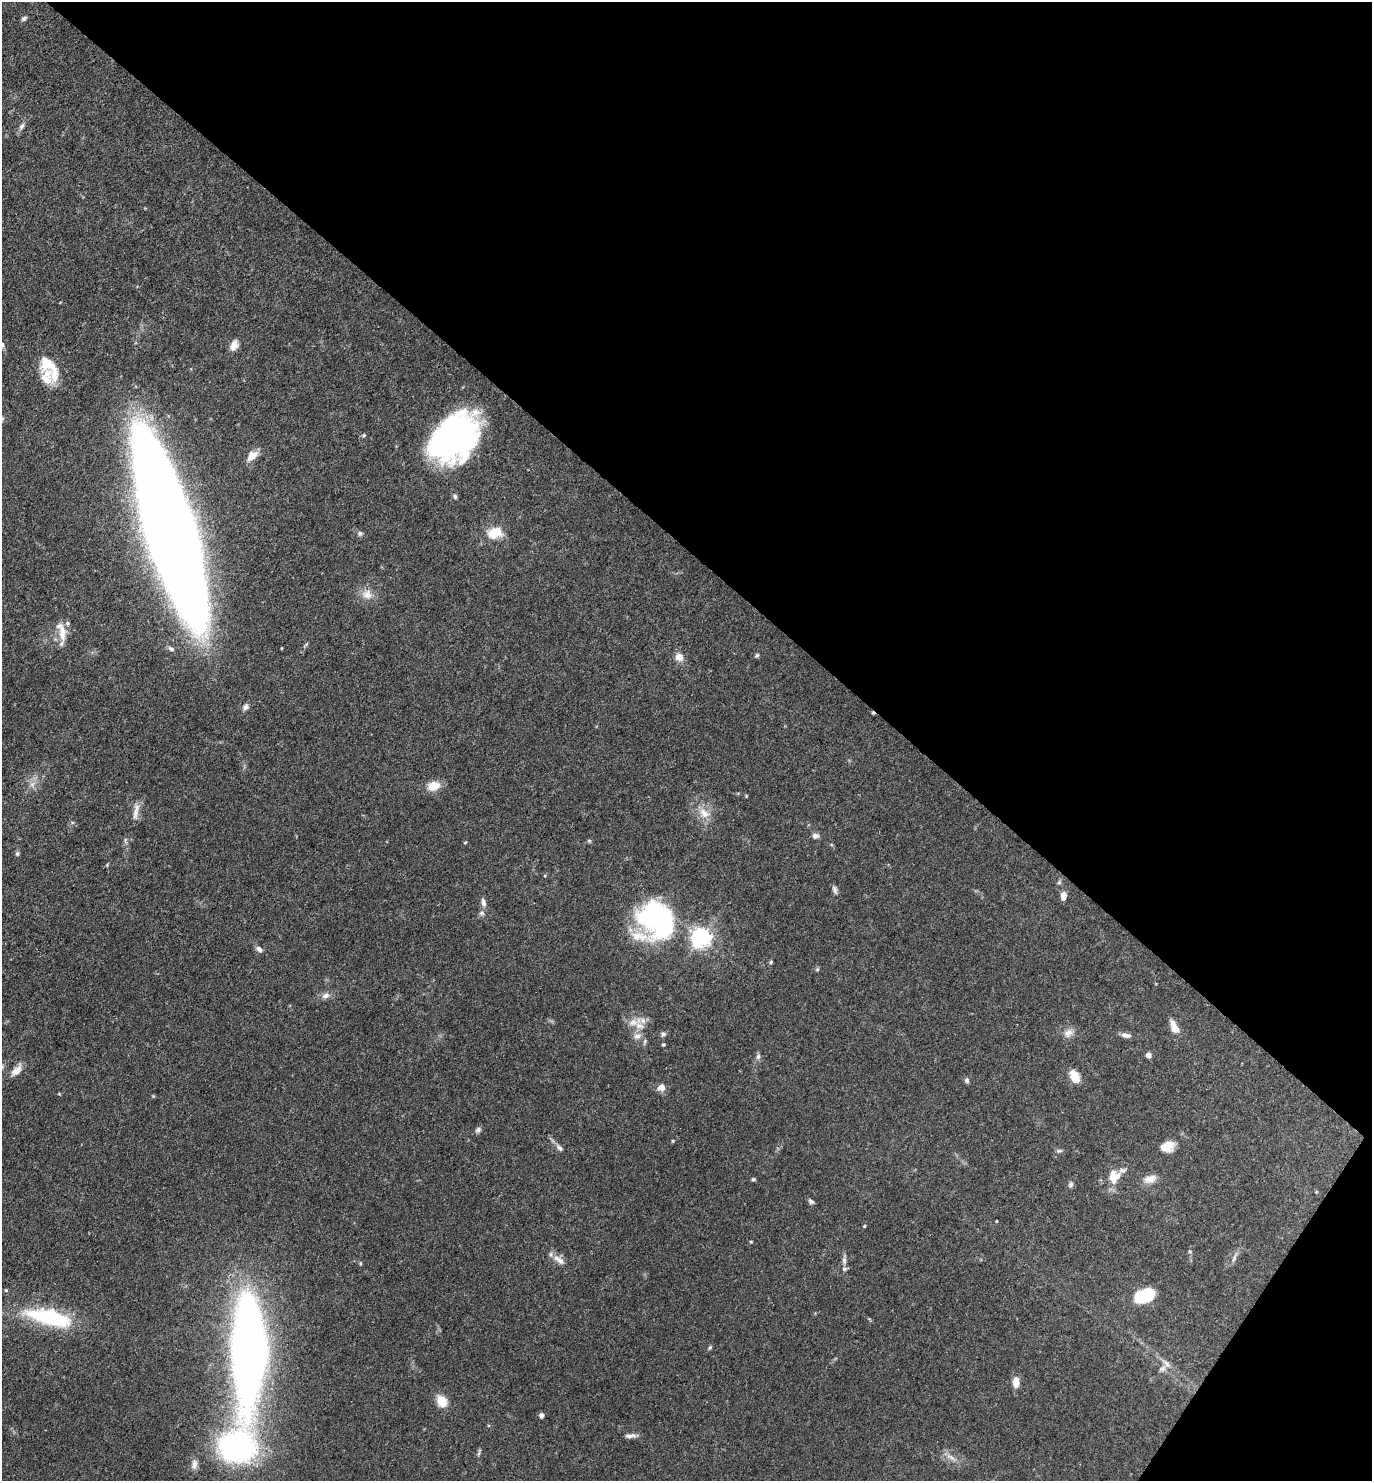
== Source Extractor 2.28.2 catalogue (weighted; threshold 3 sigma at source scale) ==
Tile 8 of 4 x 4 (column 4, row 2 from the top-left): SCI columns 4262-5631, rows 2961-4439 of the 5923 x 5919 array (HDU 1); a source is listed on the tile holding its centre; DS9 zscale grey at full resolution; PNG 1374 x 1483 px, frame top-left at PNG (2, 2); no overlay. Shown black and unused: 39% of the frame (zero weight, under 3 of 4 exposures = <1% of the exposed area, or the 3 px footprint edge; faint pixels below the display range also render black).
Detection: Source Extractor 2.28.2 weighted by HDU 2 'WHT'; one run over the whole footprint, this tile lists its part. Background 0.112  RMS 0.0043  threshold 0.0194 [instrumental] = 3 sigma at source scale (4.5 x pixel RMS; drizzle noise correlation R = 1.50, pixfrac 1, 0.05/0.05 arcsec/px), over >= 5 px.
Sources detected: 92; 1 inside a brighter object's white glare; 1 cosmic-ray / hot-pixel residue — not listed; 8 inside a brighter listed object's ellipse — not listed separately; the other 82 listed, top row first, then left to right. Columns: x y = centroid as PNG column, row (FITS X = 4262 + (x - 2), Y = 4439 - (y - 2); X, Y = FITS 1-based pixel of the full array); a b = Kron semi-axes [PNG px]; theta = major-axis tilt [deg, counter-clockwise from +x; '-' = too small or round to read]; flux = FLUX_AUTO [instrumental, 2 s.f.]
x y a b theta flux
24 18 7 5 36 0.9
21 127 9 6 58 1.3
2 345 6 5 - 0.9
234 345 13 8 70 3.2
49 367 36 16 -54 13
364 435 6 4 27 0.68
458 436 48 38 61 110
252 456 14 8 43 4.7
455 496 6 5 - 0.88
169 531 130 29 -73 1500
360 533 7 6 - 0.92
495 533 16 11 16 9.2
367 594 15 13 18 4.3
62 631 27 9 -76 5.9
171 649 9 6 -24 1.3
757 655 6 5 - 0.67
679 657 10 9 - 3.5
245 707 9 7 38 1.5
32 784 8 6 44 1.7
434 786 15 11 16 5.8
135 813 16 8 81 3.1
704 813 18 12 -42 5.5
815 836 8 6 8 1.6
465 842 4 4 - 0.42
17 854 6 5 - 0.79
1059 882 7 5 68 0.77
835 890 12 6 -70 1.3
1064 895 8 5 84 3.5
483 902 11 6 -76 2
481 913 8 6 -14 1
655 920 42 39 -32 77
701 937 7 7 - 230
259 949 10 6 -45 1.6
771 962 5 4 - 0.53
817 969 5 5 - 0.57
326 995 11 7 28 2
633 1022 13 9 9 3.7
1174 1027 16 8 -66 4.3
1068 1033 13 9 42 2.8
663 1034 8 6 32 1
1126 1035 13 6 -12 2
637 1036 10 8 11 2.4
663 1044 4 4 - 0.57
1148 1055 6 5 - 1.7
758 1056 8 6 73 1.1
16 1071 16 9 41 3.4
1075 1077 12 7 -66 8.2
967 1080 6 5 - 1.1
661 1087 11 9 28 2.6
478 1130 8 6 28 1.1
672 1141 5 3 - 0.42
1169 1145 13 12 - 4.4
559 1148 10 6 -48 1.5
1059 1151 9 5 13 0.84
1123 1170 9 6 -6 1.3
1113 1178 21 10 -81 5.8
753 1179 5 5 - 0.58
1150 1179 17 10 17 3.9
1071 1184 8 6 46 1.1
811 1201 7 5 -40 1.1
996 1221 3 2 - 0.4
864 1226 4 4 - 0.43
751 1242 4 3 - 0.36
1234 1258 13 4 70 1.5
559 1260 19 8 -37 3.4
844 1260 11 6 90 1.6
360 1263 5 3 - 0.47
6 1290 4 3 - 0.62
1145 1295 21 13 23 17
50 1318 50 15 -13 40
710 1347 5 5 - 0.55
249 1351 91 25 89 400
1166 1363 15 6 -45 2.4
1162 1369 10 7 32 1.7
1016 1382 11 7 -89 4.3
442 1401 10 8 -60 8.8
541 1415 6 6 - 1.1
630 1436 15 5 4 1.8
237 1447 29 25 -3 110
479 1453 7 4 71 0.73
951 1457 14 5 -32 2.2
194 1465 13 7 82 2.4
Overlapping masked pixels (flux is a lower limit): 1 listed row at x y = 169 531
Isophote crosses this tile's border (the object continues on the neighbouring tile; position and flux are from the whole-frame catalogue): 2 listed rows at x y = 2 345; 169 531